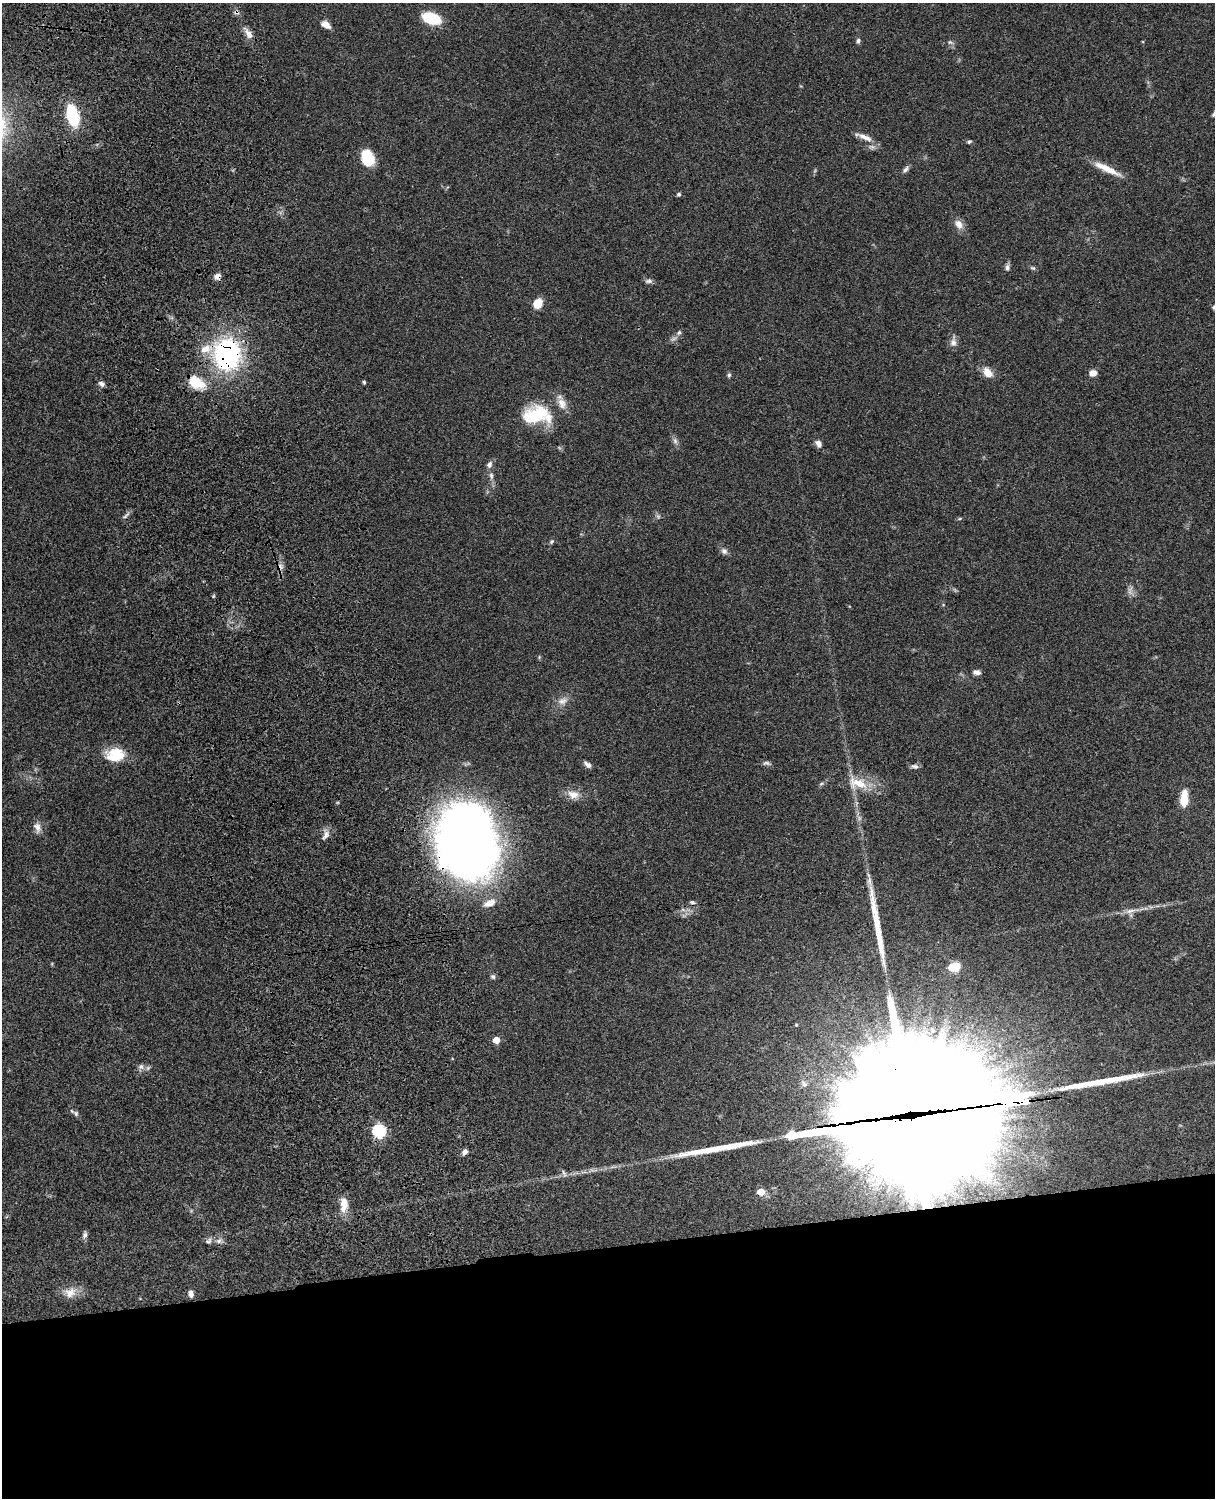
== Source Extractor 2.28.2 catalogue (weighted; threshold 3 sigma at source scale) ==
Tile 11 of 4 x 3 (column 3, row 3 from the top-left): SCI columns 2546-3758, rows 277-1772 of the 5089 x 4927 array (HDU 1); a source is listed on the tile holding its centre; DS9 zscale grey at full resolution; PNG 1217 x 1500 px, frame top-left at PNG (2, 3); no overlay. Shown black and unused: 17% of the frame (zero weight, under 3 of 4 exposures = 6% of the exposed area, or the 3 px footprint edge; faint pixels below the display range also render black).
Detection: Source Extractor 2.28.2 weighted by HDU 2 'WHT'; one run over the whole footprint, this tile lists its part. Background 0.0798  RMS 0.0058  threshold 0.0262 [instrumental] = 3 sigma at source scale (4.5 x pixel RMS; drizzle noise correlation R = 1.50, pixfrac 1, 0.05/0.05 arcsec/px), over >= 5 px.
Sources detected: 87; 2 too faint to see at this stretch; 5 inside a brighter object's white glare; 1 cosmic-ray / hot-pixel residue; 6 long thin detections or spike segments (spike, bleed or trail) — not listed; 5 inside a brighter listed object's ellipse — not listed separately; the other 68 listed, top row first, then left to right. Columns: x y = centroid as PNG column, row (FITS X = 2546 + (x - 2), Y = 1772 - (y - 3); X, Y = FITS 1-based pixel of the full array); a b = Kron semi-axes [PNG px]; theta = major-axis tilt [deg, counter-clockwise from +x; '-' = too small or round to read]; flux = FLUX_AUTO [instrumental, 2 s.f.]
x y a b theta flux
237 12 7 5 -4 1.6
431 18 17 10 -16 26
326 25 10 6 -30 5
249 34 13 8 -57 4.4
858 41 6 5 - 1.4
950 42 8 5 -28 1.3
1214 114 9 5 63 1.5
73 116 19 9 -77 34
865 137 22 7 -24 4.9
969 142 6 4 11 0.94
368 158 17 12 -70 17
905 169 10 5 45 1.8
1107 169 38 7 -25 9.9
679 194 5 4 - 1.3
959 224 13 9 -58 4.5
1007 268 9 6 89 1.8
1032 268 8 4 -9 1
217 277 8 8 - 2.6
649 281 10 6 5 1.7
538 303 10 8 61 7.8
679 333 7 6 - 1.5
953 342 14 7 83 3.1
227 354 29 25 90 98
988 373 13 9 -48 6.4
1093 373 8 8 - 3.5
729 375 6 5 - 1.1
364 382 4 4 - 0.79
196 383 24 15 -28 14
101 384 7 6 - 2.1
535 415 36 23 15 31
675 441 9 6 -74 1.9
818 444 10 7 -56 2.7
489 464 9 7 73 2.3
491 476 10 6 -83 2.1
126 516 12 3 45 1.4
551 542 7 5 55 1
724 551 8 8 - 2.2
1130 590 15 6 82 2.6
539 657 5 5 - 0.7
976 672 8 5 -9 2.7
562 701 15 10 19 4.4
116 757 26 11 4 13
588 765 9 5 -40 2.3
915 766 10 6 -11 1.8
858 783 30 15 -14 15
821 784 6 4 20 0.86
573 794 17 11 -15 5.9
1184 798 19 8 87 10
37 827 14 9 -71 3.5
326 835 14 6 70 3
466 839 69 54 -81 470
692 902 7 5 -10 1.1
1130 911 17 6 12 3.8
954 967 11 7 15 11
493 977 7 6 - 1.3
496 1040 5 5 - 8.4
141 1067 10 8 -16 2.5
76 1113 8 7 - 1.5
379 1131 6 6 - 91
465 1152 8 6 35 2.3
564 1173 11 5 -72 1.4
761 1192 5 5 - 11
344 1204 16 8 85 8.3
85 1235 10 6 76 1.7
208 1241 11 8 46 2.1
219 1241 9 7 23 2.4
70 1292 18 14 14 7.2
191 1294 9 6 -79 2.3
Overlapping masked pixels (flux is a lower limit): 5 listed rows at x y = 237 12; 217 277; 227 354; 196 383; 466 839
Isophote crosses this tile's border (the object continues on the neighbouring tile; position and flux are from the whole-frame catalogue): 1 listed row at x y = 1214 114